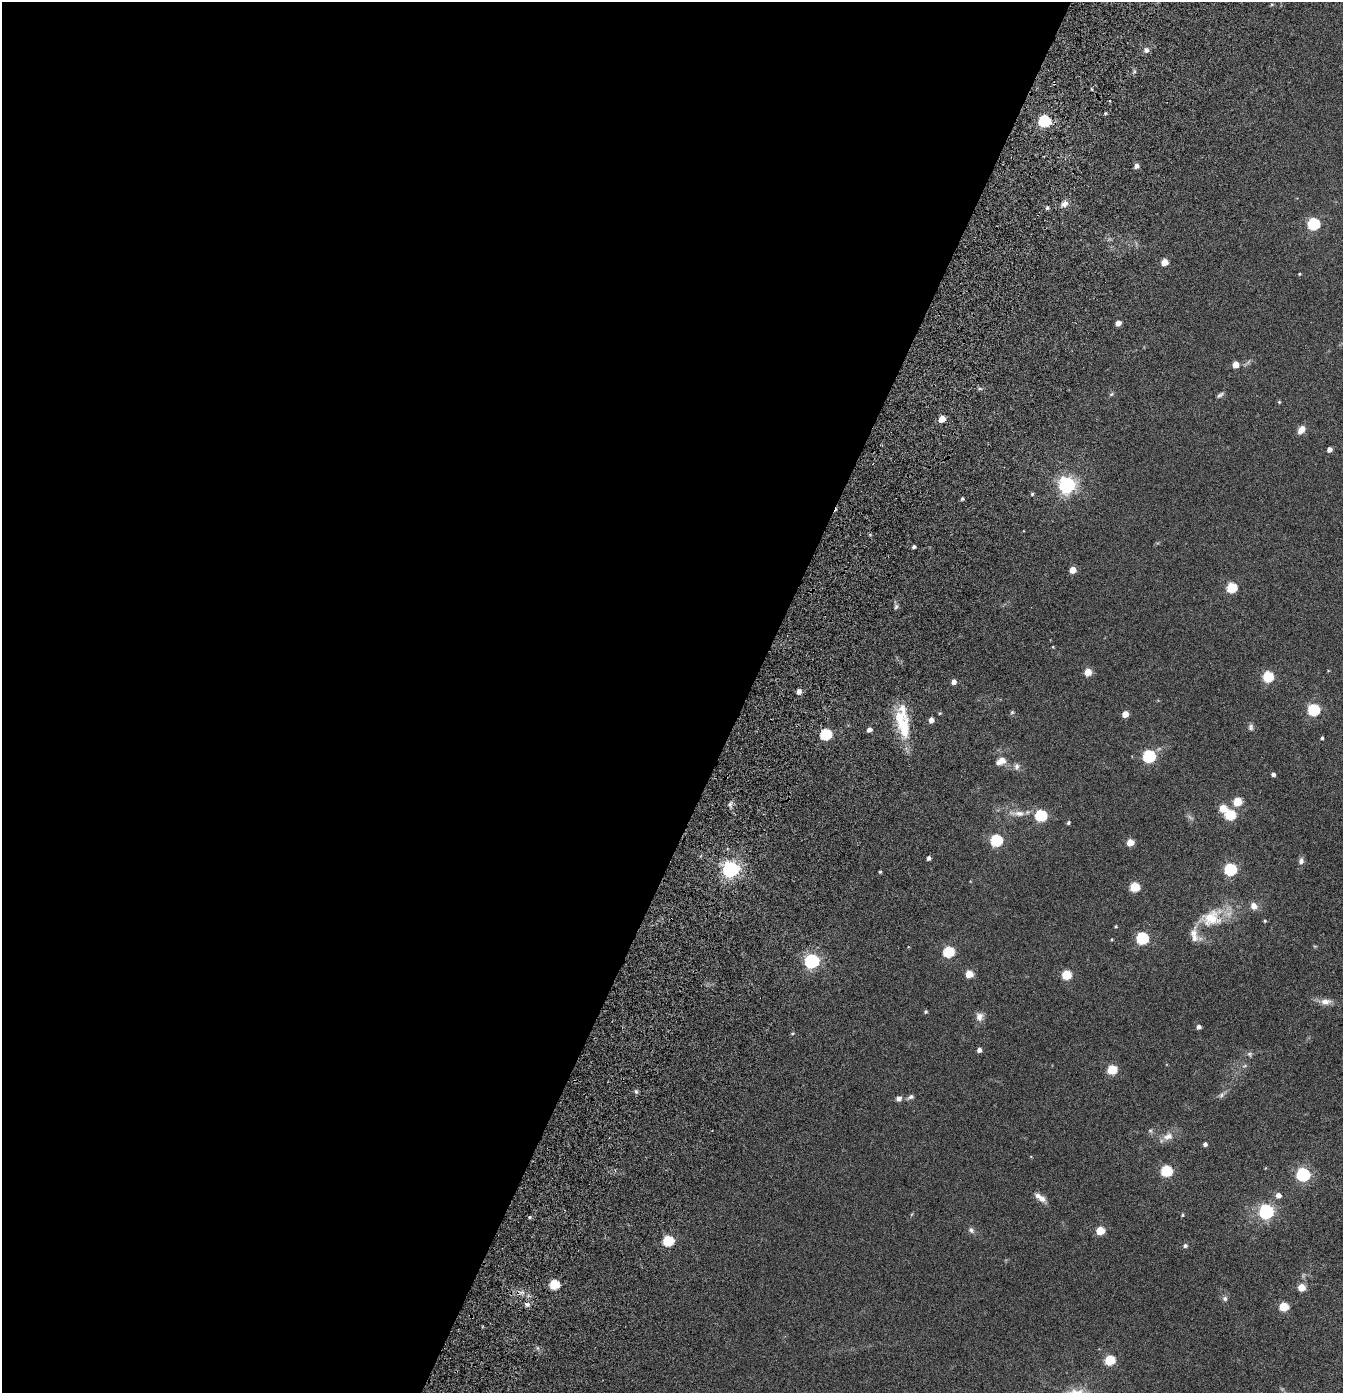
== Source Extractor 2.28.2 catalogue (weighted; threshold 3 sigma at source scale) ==
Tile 5 of 4 x 4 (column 1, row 2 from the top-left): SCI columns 249-1589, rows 3006-4396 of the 6104 x 6079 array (HDU 1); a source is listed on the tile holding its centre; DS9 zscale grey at full resolution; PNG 1345 x 1395 px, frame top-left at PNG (2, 2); no overlay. Shown black and unused: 56% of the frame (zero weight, under 3 of 6 exposures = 11% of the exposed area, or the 3 px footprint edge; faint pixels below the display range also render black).
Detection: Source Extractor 2.28.2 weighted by HDU 2 'WHT'; one run over the whole footprint, this tile lists its part. Background 0.139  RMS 0.011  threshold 0.047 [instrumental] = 3 sigma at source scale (4.09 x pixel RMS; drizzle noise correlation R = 1.36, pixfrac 0.8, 0.05/0.05 arcsec/px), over >= 5 px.
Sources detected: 97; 4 inside a brighter listed object's ellipse — not listed separately; the other 93 listed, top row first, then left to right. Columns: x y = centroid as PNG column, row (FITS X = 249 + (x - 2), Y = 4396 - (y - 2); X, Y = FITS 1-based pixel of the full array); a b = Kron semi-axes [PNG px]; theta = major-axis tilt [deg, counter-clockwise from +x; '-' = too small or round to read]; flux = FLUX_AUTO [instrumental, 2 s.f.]
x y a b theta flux
1146 50 7 6 - 3.2
1044 121 6 5 - 100
1136 166 5 5 - 3.9
1064 204 9 6 35 4.1
1047 208 5 3 - 1.4
1313 224 6 6 - 97
1164 262 5 5 - 13
1299 274 4 4 - 0.81
1118 323 5 4 - 5.2
1236 365 5 5 - 9.7
1220 395 10 4 31 2.1
1279 402 5 4 - 1
942 419 5 4 - 15
1301 430 9 6 54 7.5
1329 450 4 4 - 4.1
1067 485 7 6 - 330
1032 494 5 4 - 1.2
962 499 4 3 - 1.4
914 547 4 4 - 2
1072 570 5 5 - 12
1231 588 6 5 - 49
896 607 7 4 46 1.5
1053 647 4 3 - 0.58
1088 672 5 5 - 14
1268 677 6 6 - 58
954 682 5 4 - 4.2
799 692 5 5 - 4.4
1313 710 6 6 - 82
1012 712 5 4 - 1.2
1125 714 5 4 - 8.8
931 720 5 4 - 5.4
902 723 41 15 -77 34
1251 727 9 7 -89 2.5
869 730 5 4 - 3.6
825 734 6 5 - 82
1322 738 4 3 - 1.4
1149 756 6 6 - 110
1001 761 13 8 25 7
1016 766 10 7 78 3.3
1273 774 4 4 - 2.5
1237 802 5 5 - 26
1223 808 6 6 - 16
1018 813 24 7 -5 9.3
1230 815 6 6 - 57
1040 816 6 6 - 85
1068 823 4 4 - 1.5
996 840 6 6 - 93
1130 842 5 5 - 13
929 858 4 4 - 2.4
1301 861 8 6 77 3.4
730 869 6 6 - 340
1230 869 6 6 - 97
880 872 4 3 - 1.1
1134 887 6 5 - 39
1254 906 10 8 -48 5.6
1211 918 32 22 22 33
1265 921 4 4 - 1
1116 926 4 4 - 0.88
1142 938 6 6 - 98
948 952 6 6 - 64
811 961 6 6 - 200
969 974 5 5 - 17
1066 975 5 5 - 40
1326 1001 16 8 1 6.6
926 1012 4 4 - 1.4
979 1017 12 9 81 5.4
1199 1027 5 5 - 2.7
979 1050 5 4 - 3.4
1249 1054 7 5 -20 2
1112 1070 6 5 - 39
636 1091 6 4 -1 1.6
1221 1095 8 5 38 2.4
911 1097 9 6 23 2.2
899 1099 8 6 15 3.1
1150 1131 6 5 - 1.6
1168 1136 15 9 20 7.4
1205 1144 4 4 - 2.6
1166 1171 6 6 - 71
1303 1175 6 6 - 160
1278 1195 6 5 - 5
1042 1198 11 8 -32 5.2
1266 1212 6 6 - 210
1182 1215 4 4 - 0.97
971 1230 9 6 -47 2.7
1100 1231 5 5 - 25
668 1241 6 5 - 59
1185 1246 5 5 - 2.1
554 1285 5 5 - 49
1301 1287 5 5 - 15
1225 1298 7 6 - 2.4
527 1304 6 5 - 2.6
1283 1307 5 5 - 32
1110 1360 6 5 - 46